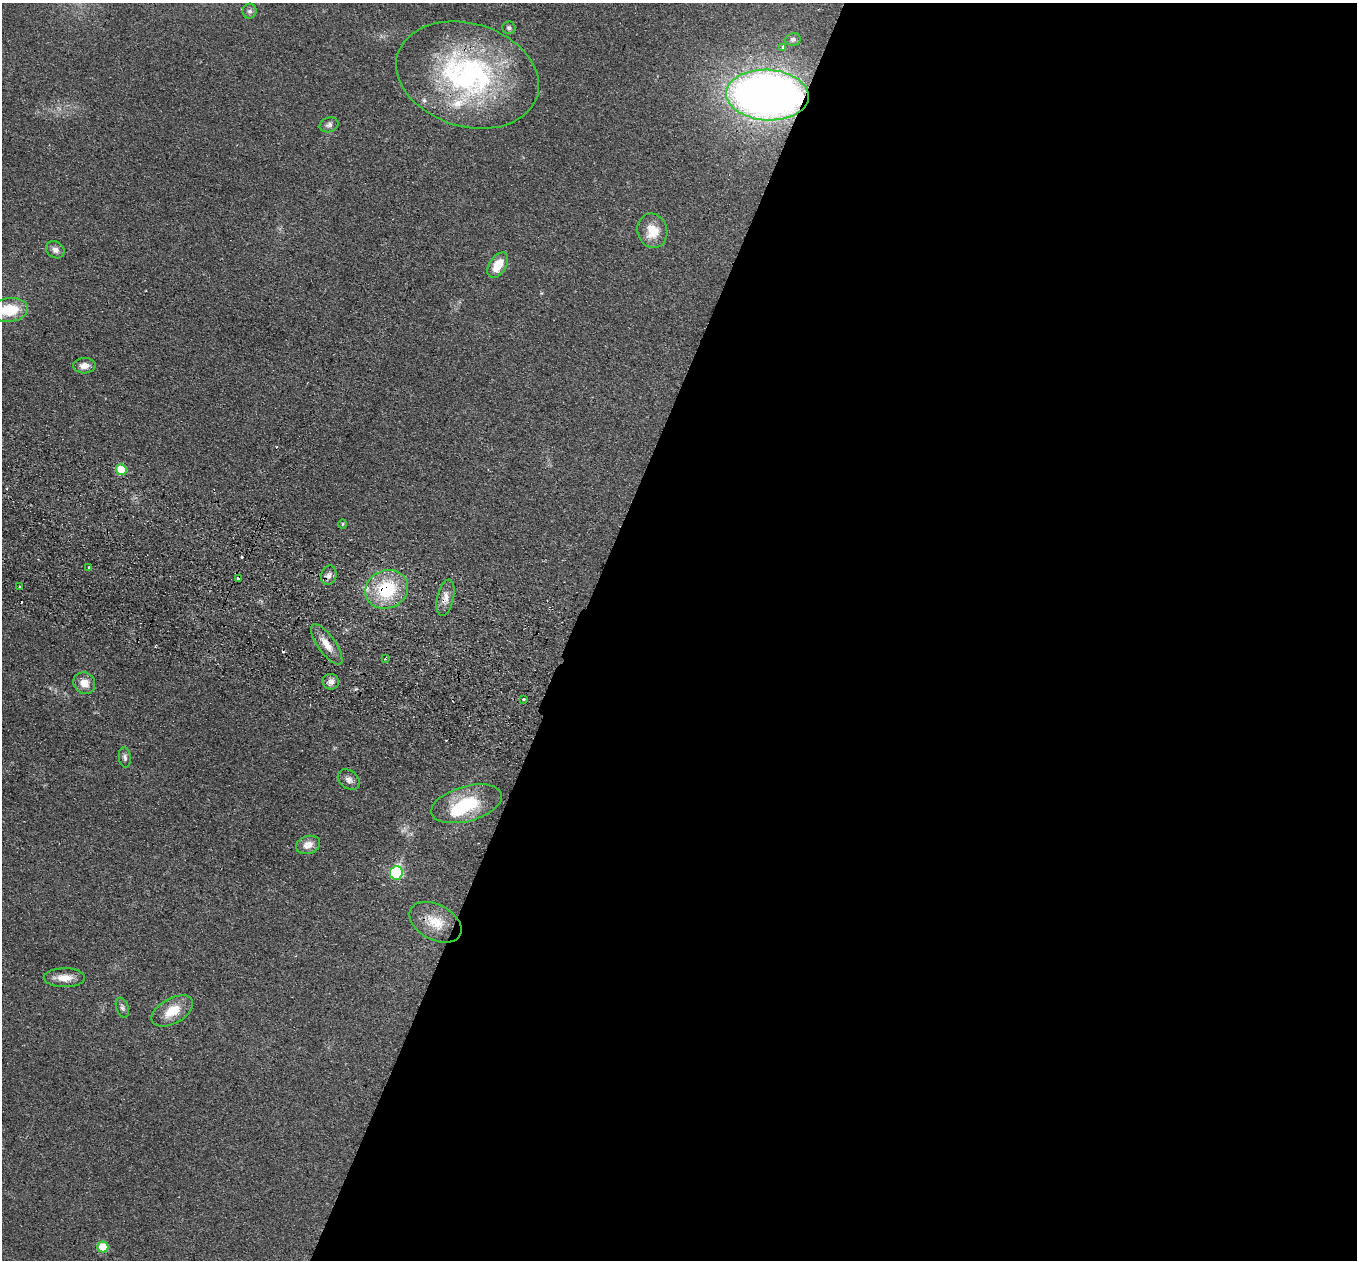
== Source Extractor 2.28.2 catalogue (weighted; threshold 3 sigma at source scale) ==
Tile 12 of 4 x 4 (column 4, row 3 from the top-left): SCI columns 4087-5441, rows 1578-2835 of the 5464 x 5543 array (HDU 1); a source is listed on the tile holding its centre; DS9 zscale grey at full resolution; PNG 1359 x 1262 px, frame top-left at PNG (2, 3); each listed source drawn as its Kron ellipse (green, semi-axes under 4 px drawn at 4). Shown black and unused: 58% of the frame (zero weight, under 2 of 3 exposures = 3% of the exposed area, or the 3 px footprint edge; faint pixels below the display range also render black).
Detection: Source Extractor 2.28.2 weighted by HDU 2 'WHT'; one run over the whole footprint, this tile lists its part. Background 0.114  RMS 0.011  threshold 0.0476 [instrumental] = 3 sigma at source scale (4.5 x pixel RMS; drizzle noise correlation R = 1.50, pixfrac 1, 0.05/0.05 arcsec/px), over >= 5 px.
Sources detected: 41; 1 inside a brighter object's white glare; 3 cosmic-ray / hot-pixel residue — neither listed nor drawn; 2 inside a brighter listed object's ellipse — not listed separately; the other 35 listed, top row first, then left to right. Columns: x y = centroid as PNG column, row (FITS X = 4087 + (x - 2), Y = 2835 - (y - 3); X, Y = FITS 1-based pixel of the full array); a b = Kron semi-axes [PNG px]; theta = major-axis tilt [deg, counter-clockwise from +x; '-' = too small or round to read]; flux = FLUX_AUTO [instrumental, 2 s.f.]
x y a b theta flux
250 11 7 7 - 3.6
509 28 6 6 - 2.2
793 39 7 6 - 3.2
783 48 4 3 - 6.7
468 75 73 51 -17 250
767 95 41 25 -3 760
329 125 9 7 16 3.8
652 231 17 15 -74 21
55 250 10 8 -34 5.5
498 265 14 8 57 20
9 310 19 12 7 36
84 366 11 7 3 7.9
121 470 5 5 - 36
343 524 5 3 - 1
89 567 3 3 - 2.6
329 575 10 7 75 4.7
238 578 3 2 - 2.7
20 586 3 3 - 1.6
387 589 22 19 24 58
446 598 18 8 77 8.8
327 644 24 8 -54 13
385 659 3 2 - 0.89
331 682 8 8 - 5.6
84 683 11 10 - 12
523 699 3 3 - 3.1
125 757 10 6 -83 3.4
349 780 12 9 -39 5.3
467 804 36 17 16 53
308 845 12 9 18 10
396 873 7 6 - 94
435 922 28 17 -28 25
64 978 20 9 0 12
122 1008 10 6 -72 3.1
172 1011 23 12 29 23
103 1247 5 5 - 31
Overlapping masked pixels (flux is a lower limit): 4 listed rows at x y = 468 75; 767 95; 387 589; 446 598
Isophote crosses this tile's border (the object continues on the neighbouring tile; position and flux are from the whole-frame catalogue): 1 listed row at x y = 9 310